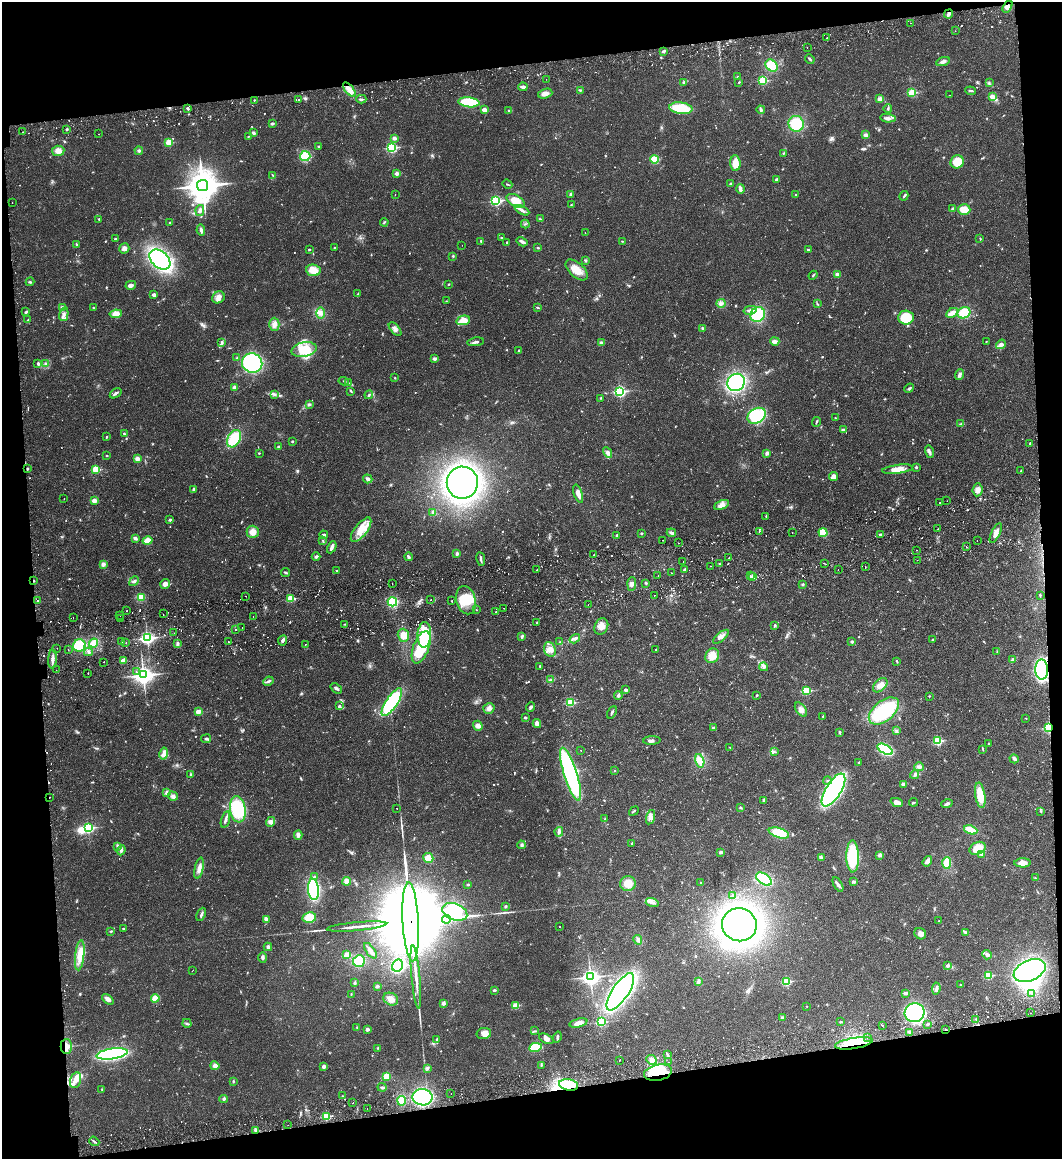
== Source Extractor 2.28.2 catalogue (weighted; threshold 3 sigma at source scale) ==
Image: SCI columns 175-4412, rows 91-4717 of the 4710 x 4807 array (HDU 1 of 3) = the unmasked area's bounding box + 8 px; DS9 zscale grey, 4 x 4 block average (1 PNG px = mean of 4 x 4 image px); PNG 1064 x 1161 px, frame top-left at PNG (2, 2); each listed source drawn as its Kron ellipse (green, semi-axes under 4 px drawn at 4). Shown black and unused: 16% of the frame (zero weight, under 2 of 3 exposures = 5% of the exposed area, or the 3 px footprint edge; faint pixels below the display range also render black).
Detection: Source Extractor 2.28.2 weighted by HDU 2 'WHT'. Background 0.0166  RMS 0.0033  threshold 0.0148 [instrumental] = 3 sigma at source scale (4.5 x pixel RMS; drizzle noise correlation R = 1.50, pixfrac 1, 0.05/0.05 arcsec/px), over >= 5 px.
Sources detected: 1132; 7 too faint to see at this stretch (4 x 4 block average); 8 inside a brighter object's white glare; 35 cosmic-ray / hot-pixel residue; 1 long thin detection or spike segment (spike, bleed or trail) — neither listed nor drawn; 16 coinciding with a brighter row at this scale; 32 inside a brighter listed object's ellipse — not listed separately; of the other 1033, all 500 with FLUX_AUTO >= 1.28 (the completeness limit of this list) listed and drawn (533 fainter detections not listed), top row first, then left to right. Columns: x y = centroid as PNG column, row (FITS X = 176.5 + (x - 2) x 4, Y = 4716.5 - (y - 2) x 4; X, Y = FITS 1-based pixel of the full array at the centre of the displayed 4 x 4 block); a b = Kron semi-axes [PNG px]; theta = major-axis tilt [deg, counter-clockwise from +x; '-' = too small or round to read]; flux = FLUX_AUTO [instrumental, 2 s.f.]
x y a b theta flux
1007 6 6 4 57 7.7
948 14 5 2 - 9.2
910 23 2 2 - 3.1
955 31 2 2 - 2.2
827 38 2 2 - 2.9
807 47 2 2 - 2.4
663 51 3 2 - 5.4
810 59 5 2 - 3.4
943 62 7 3 21 6.9
772 66 7 5 -42 55
738 77 2 2 - 1.7
546 79 2 2 - 1.9
763 80 2 2 - 120
684 82 2 2 - 6.1
739 82 2 2 - 1.8
989 83 2 2 - 1.6
523 87 4 2 - 6.9
349 90 8 4 -50 15
581 90 4 2 - 2
971 91 5 2 - 3.5
912 93 2 2 - 100
545 94 7 4 18 9.7
949 95 2 2 - 3.2
992 97 4 2 - 26
299 99 2 2 - 3.1
361 99 5 2 - 3.5
880 99 4 3 - 7.7
254 100 2 2 - 1.8
469 102 10 5 -5 91
681 108 11 6 -7 72
188 109 3 2 - 3.9
888 109 4 2 - 2.6
484 110 2 2 - 39
761 110 4 3 - 3.7
509 111 2 2 - 4.2
888 118 8 3 -5 6.6
272 124 2 2 - 8.4
796 124 8 7 - 67
67 129 3 2 - 2
23 132 2 2 - 1.4
253 133 3 3 - 3.9
99 134 2 2 - 2
866 135 4 3 - 5.9
249 136 4 2 - 1.4
394 138 3 2 - 7.1
169 142 2 2 - 74
319 146 2 2 - 2
391 148 3 2 - 200
58 151 6 5 - 14
139 151 4 3 - 3.1
783 153 3 2 - 2.1
305 156 5 5 - 44
654 159 4 4 - 39
957 162 7 6 - 39
735 163 8 5 -86 21
397 173 2 2 - 21
273 175 2 2 - 1.5
776 179 3 2 - 3.7
507 184 5 2 - 1.5
731 184 3 3 - 2.6
202 185 5 5 - 4400
741 189 5 3 - 3.9
395 194 2 2 - 1.5
571 194 4 2 - 2.5
796 195 2 2 - 2.9
904 196 5 2 - 2.5
496 201 3 2 - 240
516 201 10 5 -31 23
12 203 2 2 - 1.3
571 205 2 2 - 1.3
953 208 4 2 - 2.5
200 210 5 3 - 7.5
522 210 8 3 -29 6.9
964 210 6 5 - 28
99 219 3 2 - 1.9
540 219 3 2 - 1.4
170 222 2 2 - 1.5
384 222 4 2 - 1.7
525 224 4 2 - 1.6
201 230 6 3 -78 5.5
585 233 2 2 - 1.5
501 237 2 2 - 1.5
980 238 4 2 - 1.7
115 239 3 2 - 2.2
481 241 3 2 - 2.3
622 241 3 2 - 1.4
522 242 6 2 -31 7.6
506 243 3 2 - 2
76 244 3 2 - 1.9
462 245 2 2 - 1.4
538 247 3 2 - 1.9
124 248 5 5 - 8.6
334 248 2 2 - 1.8
309 249 2 2 - 4.3
808 250 3 2 - 2.4
453 256 3 2 - 1.8
160 259 12 8 -43 400
586 260 3 3 - 2.4
313 270 7 6 - 27
577 270 13 7 -42 26
837 274 3 3 - 4.9
813 275 5 2 - 2
30 282 4 2 - 2.2
449 284 3 2 - 1.3
131 285 5 3 - 8.2
358 294 4 2 - 2
154 295 3 3 - 6.8
218 297 6 5 - 10
446 301 2 2 - 1.4
721 303 4 3 - 5.3
817 304 3 2 - 1.7
62 307 4 3 - 3.5
93 307 2 2 - 1.3
538 308 4 2 - 1.8
750 310 6 3 12 6.4
26 312 4 2 - 3.3
320 313 6 3 90 6.2
952 313 6 4 30 13
964 313 6 5 - 46
64 314 7 3 76 5.8
116 314 6 4 8 17
758 315 8 7 - 75
906 318 7 7 - 66
28 320 4 2 - 1.7
463 320 7 4 12 32
274 324 6 5 - 9.7
702 328 3 2 - 2
395 329 8 4 -48 7.8
775 341 4 3 - 9.4
476 342 8 2 9 4.9
986 342 2 2 - 1.8
222 343 3 2 - 3.1
601 343 3 3 - 6.3
1001 344 5 4 - 9.1
304 349 12 7 12 52
519 350 2 2 - 2
237 358 2 2 - 1.4
434 358 3 2 - 2.4
252 363 10 9 - 250
38 364 4 2 - 3.6
46 364 3 3 - 5.1
959 375 5 3 - 5.7
395 378 2 2 - 1.5
343 381 5 2 - 1.9
736 382 9 8 - 230
348 383 3 2 - 1.7
234 387 4 3 - 3.6
909 388 5 2 - 2.4
351 391 4 2 - 2.4
620 391 3 2 - 310
116 393 6 2 35 4.6
274 394 3 2 - 1.4
369 395 4 2 - 3.7
601 398 3 2 - 1.5
309 404 3 3 - 2.8
757 416 10 7 31 150
835 418 3 2 - 1.6
816 422 5 2 - 2.3
960 424 2 2 - 1.4
843 430 3 2 - 3.8
124 434 3 2 - 2.2
106 437 2 2 - 3
234 439 9 6 61 64
292 441 2 2 - 2.5
1030 443 3 2 - 1.6
278 447 3 2 - 2.4
929 452 6 3 -76 5.9
259 453 2 2 - 1.7
608 453 5 4 - 7
767 453 3 3 - 4.5
107 455 2 2 - 1.5
137 459 4 4 - 7.4
916 467 3 2 - 2.3
27 468 2 2 - 2.1
96 469 2 2 - 95
898 469 16 4 7 18
1021 471 2 2 - 2.5
833 477 5 4 - 12
368 479 5 3 - 4.1
462 483 16 15 - 700
193 489 4 2 - 3.2
978 490 6 5 - 12
578 494 9 3 -72 17
64 499 2 2 - 1.5
94 501 2 2 - 37
947 501 2 2 - 4.4
939 503 2 2 - 4.3
721 505 8 4 23 9.9
433 512 3 3 - 3.7
766 516 2 2 - 1.4
170 520 2 2 - 7.1
938 529 2 2 - 1.5
361 530 15 6 52 28
759 531 2 2 - 3.8
253 532 6 6 - 16
792 532 2 2 - 2
641 533 2 2 - 5.9
671 533 5 3 - 5
823 533 5 4 - 33
996 533 11 3 64 14
880 534 3 2 - 3.1
324 535 4 2 - 4.4
616 536 3 2 - 2.8
135 538 3 3 - 4.8
662 540 2 2 - 1.8
977 540 2 2 - 4.3
148 541 5 3 - 25
323 541 3 2 - 1.5
678 543 2 2 - 1.5
332 547 6 3 65 8.3
966 547 2 2 - 3.3
917 550 2 2 - 9.4
457 553 3 2 - 4.8
594 555 2 2 - 1.4
316 557 4 3 - 3.9
408 557 4 2 - 4.8
729 558 2 2 - 1.7
481 559 7 2 -80 3.9
917 560 2 2 - 1.6
683 562 2 2 - 2.7
824 563 2 2 - 1.5
103 564 4 3 - 6
720 564 3 2 - 1.6
710 566 2 2 - 1.5
865 567 2 2 - 4.5
684 569 3 2 - 3
537 570 2 2 - 2
838 570 2 2 - 2.2
337 571 2 2 - 4.1
286 572 4 2 - 2.5
671 573 2 2 - 1.4
658 576 2 2 - 1.8
750 576 2 2 - 1.6
753 577 2 2 - 42
34 581 2 2 - 2.7
134 581 5 3 - 4.2
392 583 2 2 - 1.8
646 583 3 2 - 2.1
165 584 5 4 - 10
632 584 7 3 87 5.9
803 584 3 2 - 2.4
654 595 2 2 - 4.4
1040 595 2 2 - 1.6
246 596 2 2 - 1.9
141 597 4 4 - 15
291 599 2 2 - 98
37 600 2 2 - 4.3
431 600 2 2 - 1.9
466 600 14 9 -76 48
452 601 2 2 - 2.3
392 602 5 4 - 77
588 604 2 2 - 2.2
504 608 2 2 - 1.4
477 610 2 2 - 2.6
127 611 2 2 - 11
496 612 2 2 - 2.2
163 614 2 2 - 2.5
120 615 2 2 - 5.6
253 617 2 2 - 3
73 618 2 2 - 1.6
120 619 2 2 - 4.6
537 623 3 2 - 1.7
344 624 2 2 - 1.3
775 625 4 2 - 2.7
601 626 8 6 63 15
242 627 2 2 - 1.6
236 630 2 2 - 1.3
174 633 2 2 - 1.8
403 635 6 5 - 18
424 635 13 7 86 110
522 636 4 3 - 3.2
721 637 9 4 39 9.7
147 638 3 2 - 460
575 639 6 4 33 5.8
932 639 2 2 - 4.2
283 640 5 3 - 5
122 642 2 2 - 3.6
228 642 2 2 - 1.5
560 642 2 2 - 1.4
852 642 2 2 - 4
93 643 4 3 - 31
126 643 2 2 - 1.8
178 643 4 3 - 3.8
305 644 2 2 - 2.7
79 645 6 6 - 64
421 647 17 8 69 91
57 648 2 2 - 2
550 649 7 6 - 16
655 649 2 2 - 2.2
68 650 2 2 - 4.5
88 652 4 3 - 4
997 652 3 2 - 1.4
712 656 7 6 - 23
52 659 9 3 88 8.2
1013 660 4 3 - 3.2
123 661 2 2 - 25
897 661 4 2 - 1.9
103 662 2 2 - 1.5
540 666 3 2 - 1.5
764 667 4 2 - 3.8
1042 669 10 6 -88 360
56 670 2 2 - 1.3
136 672 2 2 - 1.9
88 673 2 2 - 2.4
143 675 4 3 - 1200
550 680 3 2 - 1.7
268 681 5 2 - 4.3
880 685 8 5 45 13
336 688 6 2 -37 5.2
626 690 3 3 - 5.5
806 691 2 2 - 100
618 695 4 3 - 3.9
757 695 2 2 - 2.4
929 696 2 2 - 2.7
392 702 16 5 56 210
570 702 2 2 - 100
339 706 3 2 - 2
531 707 5 3 - 6.2
489 708 6 5 - 7.1
801 709 8 5 -52 10
198 711 2 2 - 39
884 711 17 10 39 150
612 712 7 2 63 3.4
823 716 2 2 - 1.7
525 718 2 2 - 8.2
1026 718 2 2 - 1.4
537 723 4 2 - 12
478 726 5 4 - 9.5
713 728 3 2 - 4.2
1049 728 3 2 - 120
896 731 2 2 - 1.7
840 732 3 2 - 3
206 739 5 2 - 2.7
652 741 8 3 2 5.1
938 741 2 2 - 140
989 743 2 2 - 1.9
729 747 3 2 - 1.3
885 749 8 4 -29 160
581 750 2 2 - 2
983 750 2 2 - 1.3
775 752 2 2 - 1.3
164 754 6 4 78 13
1014 759 5 4 - 4
700 761 7 4 -74 11
859 762 2 2 - 1.7
919 767 5 3 - 6.5
614 770 2 2 - 1.5
571 774 27 6 -72 360
191 775 3 2 - 3.2
915 775 4 3 - 3.8
827 781 4 2 - 1.8
904 784 4 3 - 6.2
833 790 19 7 59 450
166 792 3 2 - 2.6
980 795 12 5 -81 38
173 796 5 4 - 5.9
49 797 2 2 - 1.7
764 800 4 2 - 3.1
897 802 6 3 -22 18
913 802 4 2 - 2
947 804 6 3 17 4
397 808 2 2 - 2.3
741 808 3 2 - 1.4
238 809 13 8 -82 110
634 811 5 2 - 2.5
1041 811 3 2 - 1.4
650 817 7 4 74 9.6
605 819 4 2 - 2.5
225 820 8 3 75 5.7
270 822 5 4 - 6.4
88 828 3 2 - 240
971 830 7 3 -21 34
559 832 5 4 - 5.5
779 833 10 5 -16 58
298 835 4 3 - 6.5
632 843 2 2 - 1.9
521 845 4 3 - 3.7
117 846 4 3 - 2.9
977 848 8 6 26 33
121 850 5 3 - 4.6
721 852 2 2 - 15
981 854 4 3 - 3.4
880 855 3 2 - 6.1
853 856 16 6 -89 100
821 857 4 3 - 2.7
428 858 5 5 - 19
927 861 5 4 - 8
947 863 6 4 89 34
1023 863 8 4 0 15
199 868 11 4 78 12
314 877 4 2 - 2.3
1035 878 3 2 - 1.4
764 879 9 5 -33 120
347 881 4 4 - 11
701 882 2 2 - 3.6
854 882 4 2 - 3.8
628 883 8 7 - 23
468 884 2 2 - 3.6
838 884 8 3 -60 6.8
313 889 10 5 -85 200
733 895 2 2 - 1.4
652 903 6 2 -17 4.8
505 906 4 2 - 1.8
455 912 13 8 -20 210
201 914 7 2 66 4.3
309 918 7 5 11 38
266 919 3 3 - 7.6
446 919 4 2 - 3.2
939 921 2 2 - 1.4
411 922 39 8 -87 81000
739 925 17 16 - 1000
559 926 2 2 - 2.3
356 927 30 2 5 20
123 928 2 2 - 1.4
111 931 3 2 - 2
965 932 4 2 - 5.4
920 934 6 5 - 10
638 940 5 3 - 6.2
268 947 4 3 - 4.4
370 951 9 2 -55 7.8
80 955 15 4 84 21
347 955 2 2 - 51
987 955 5 4 - 6.4
263 957 5 3 - 4
359 961 6 5 - 61
398 966 6 5 - 170
948 966 2 2 - 14
193 970 2 2 - 1.5
1030 971 17 10 25 500
988 976 2 2 - 100
416 977 32 2 -84 23
590 977 3 3 - 820
698 982 3 2 - 3.8
787 982 2 2 - 130
354 983 3 3 - 3.2
961 985 2 2 - 1.5
377 986 2 2 - 14
936 989 6 3 83 4.7
494 990 2 2 - 8.1
620 992 21 8 56 530
906 993 4 2 - 7.2
1032 993 4 2 - 2.7
351 994 2 2 - 1.4
155 998 4 3 - 25
108 999 6 4 -39 9
391 999 7 6 - 12
443 1003 2 2 - 20
515 1005 2 2 - 51
807 1006 2 2 - 2
915 1013 10 9 - 280
1030 1013 2 2 - 1.4
782 1017 2 2 - 7.3
976 1019 2 2 - 1.6
601 1022 3 2 - 160
840 1022 2 2 - 1.8
187 1023 5 2 - 3
578 1023 9 4 15 15
928 1024 4 2 - 1.8
882 1025 2 2 - 4.7
357 1028 2 2 - 1.3
367 1029 2 2 - 15
946 1029 3 2 - 1.8
534 1031 3 2 - 1.6
909 1032 2 2 - 3.2
484 1033 7 5 12 13
557 1037 5 2 - 3.5
868 1037 2 2 - 1.6
546 1039 8 4 -28 8.6
437 1040 4 2 - 2.6
854 1043 19 5 9 47
66 1046 7 5 89 17
535 1047 6 4 10 69
378 1048 3 2 - 1.3
112 1054 15 5 8 260
668 1054 3 2 - 1.3
619 1060 2 2 - 1.5
652 1060 5 4 - 9.5
668 1062 2 2 - 1.6
541 1065 3 2 - 1.6
215 1066 4 4 - 7.9
324 1066 4 3 - 5.3
427 1068 3 3 - 3.9
658 1073 14 8 11 66
386 1076 4 3 - 41
75 1080 8 5 75 14
233 1081 3 2 - 2.3
568 1085 10 5 -9 50
382 1087 4 3 - 3.5
102 1089 3 2 - 1.6
451 1093 2 2 - 1.3
342 1096 2 2 - 1.4
422 1097 10 8 -8 210
224 1099 4 3 - 3.6
402 1101 5 4 - 20
353 1103 2 2 - 2.4
367 1108 2 2 - 2.1
326 1116 2 2 - 110
288 1125 2 2 - 2.1
256 1130 3 2 - 2.9
94 1141 5 2 - 2.9
Overlapping masked pixels (flux is a lower limit): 12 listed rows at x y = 1007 6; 948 14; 34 581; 1042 669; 1049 728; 49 797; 411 922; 946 1029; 854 1043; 66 1046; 658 1073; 568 1085
Diffuse or blended objects may show on this block-average render without a row.